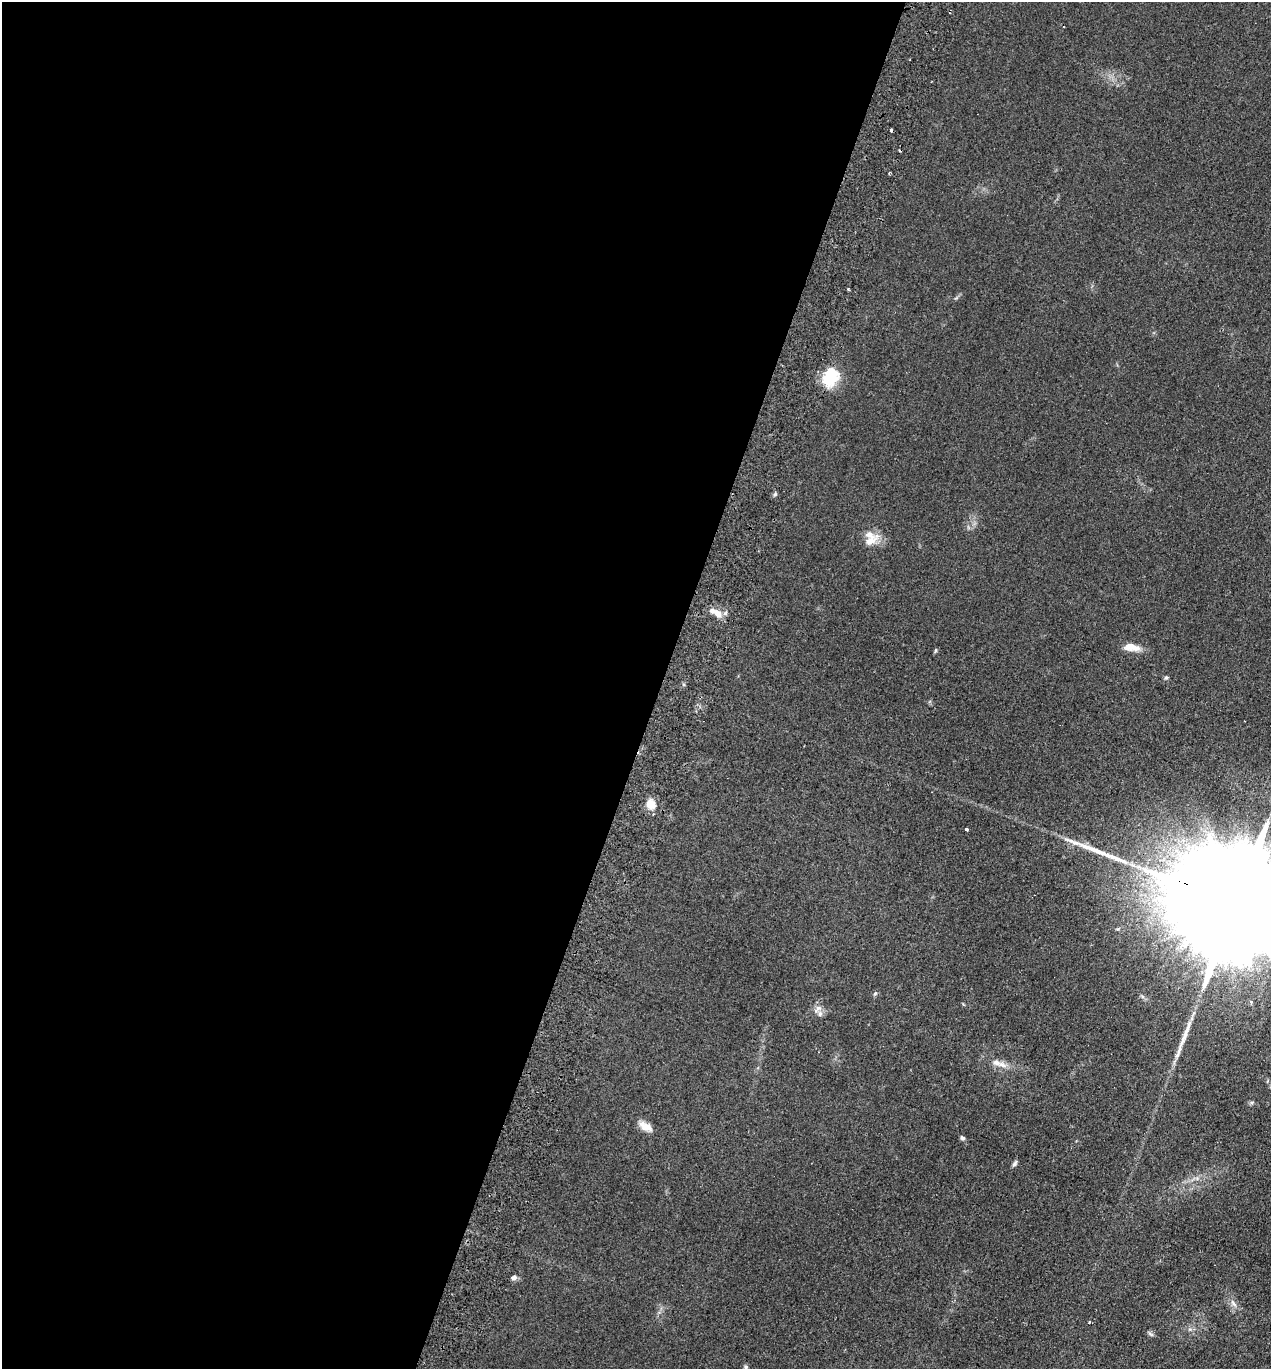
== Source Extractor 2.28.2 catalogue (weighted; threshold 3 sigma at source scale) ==
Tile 5 of 4 x 4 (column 1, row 2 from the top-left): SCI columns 193-1461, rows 2757-4123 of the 5591 x 5514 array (HDU 1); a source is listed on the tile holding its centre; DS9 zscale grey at full resolution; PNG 1273 x 1371 px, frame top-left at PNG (2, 2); no overlay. Shown black and unused: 52% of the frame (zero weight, under 2 of 3 exposures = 3% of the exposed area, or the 3 px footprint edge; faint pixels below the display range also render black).
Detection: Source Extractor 2.28.2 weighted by HDU 2 'WHT'; one run over the whole footprint, this tile lists its part. Background 0.098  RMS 0.01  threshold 0.0465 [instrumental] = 3 sigma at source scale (4.5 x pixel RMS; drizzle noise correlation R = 1.50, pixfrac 1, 0.05/0.05 arcsec/px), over >= 5 px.
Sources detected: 28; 1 cosmic-ray / hot-pixel residue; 2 long thin detections or spike segments (spike, bleed or trail) — not listed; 3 inside a brighter listed object's ellipse — not listed separately; the other 22 listed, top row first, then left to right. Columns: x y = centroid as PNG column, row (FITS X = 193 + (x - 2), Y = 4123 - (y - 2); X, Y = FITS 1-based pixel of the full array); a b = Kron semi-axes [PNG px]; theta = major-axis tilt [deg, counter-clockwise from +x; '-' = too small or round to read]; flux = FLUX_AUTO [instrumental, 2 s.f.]
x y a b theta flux
830 377 21 16 74 38
775 494 6 4 19 1.6
870 541 24 10 34 12
717 613 16 9 -59 8.1
1131 647 20 9 -8 13
936 650 6 4 89 1.2
1166 678 6 4 65 1.6
651 804 14 12 -49 11
966 829 3 3 - 5.4
1236 905 82 22 -23 80000
875 993 6 4 3 1.5
1251 1002 6 4 -80 1.4
818 1009 14 6 39 4.9
996 1063 14 8 -22 7.8
645 1126 17 9 -27 9.6
962 1138 6 5 - 2.2
1015 1163 9 5 58 2.4
514 1278 7 5 16 3
1233 1303 12 5 -54 4.3
1089 1322 3 3 - 3
1150 1334 10 4 -36 2.1
746 1367 7 6 - 2.4
Overlapping masked pixels (flux is a lower limit): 1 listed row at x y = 1236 905
Isophote crosses this tile's border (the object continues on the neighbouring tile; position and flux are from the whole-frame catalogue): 2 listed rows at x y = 1236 905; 746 1367